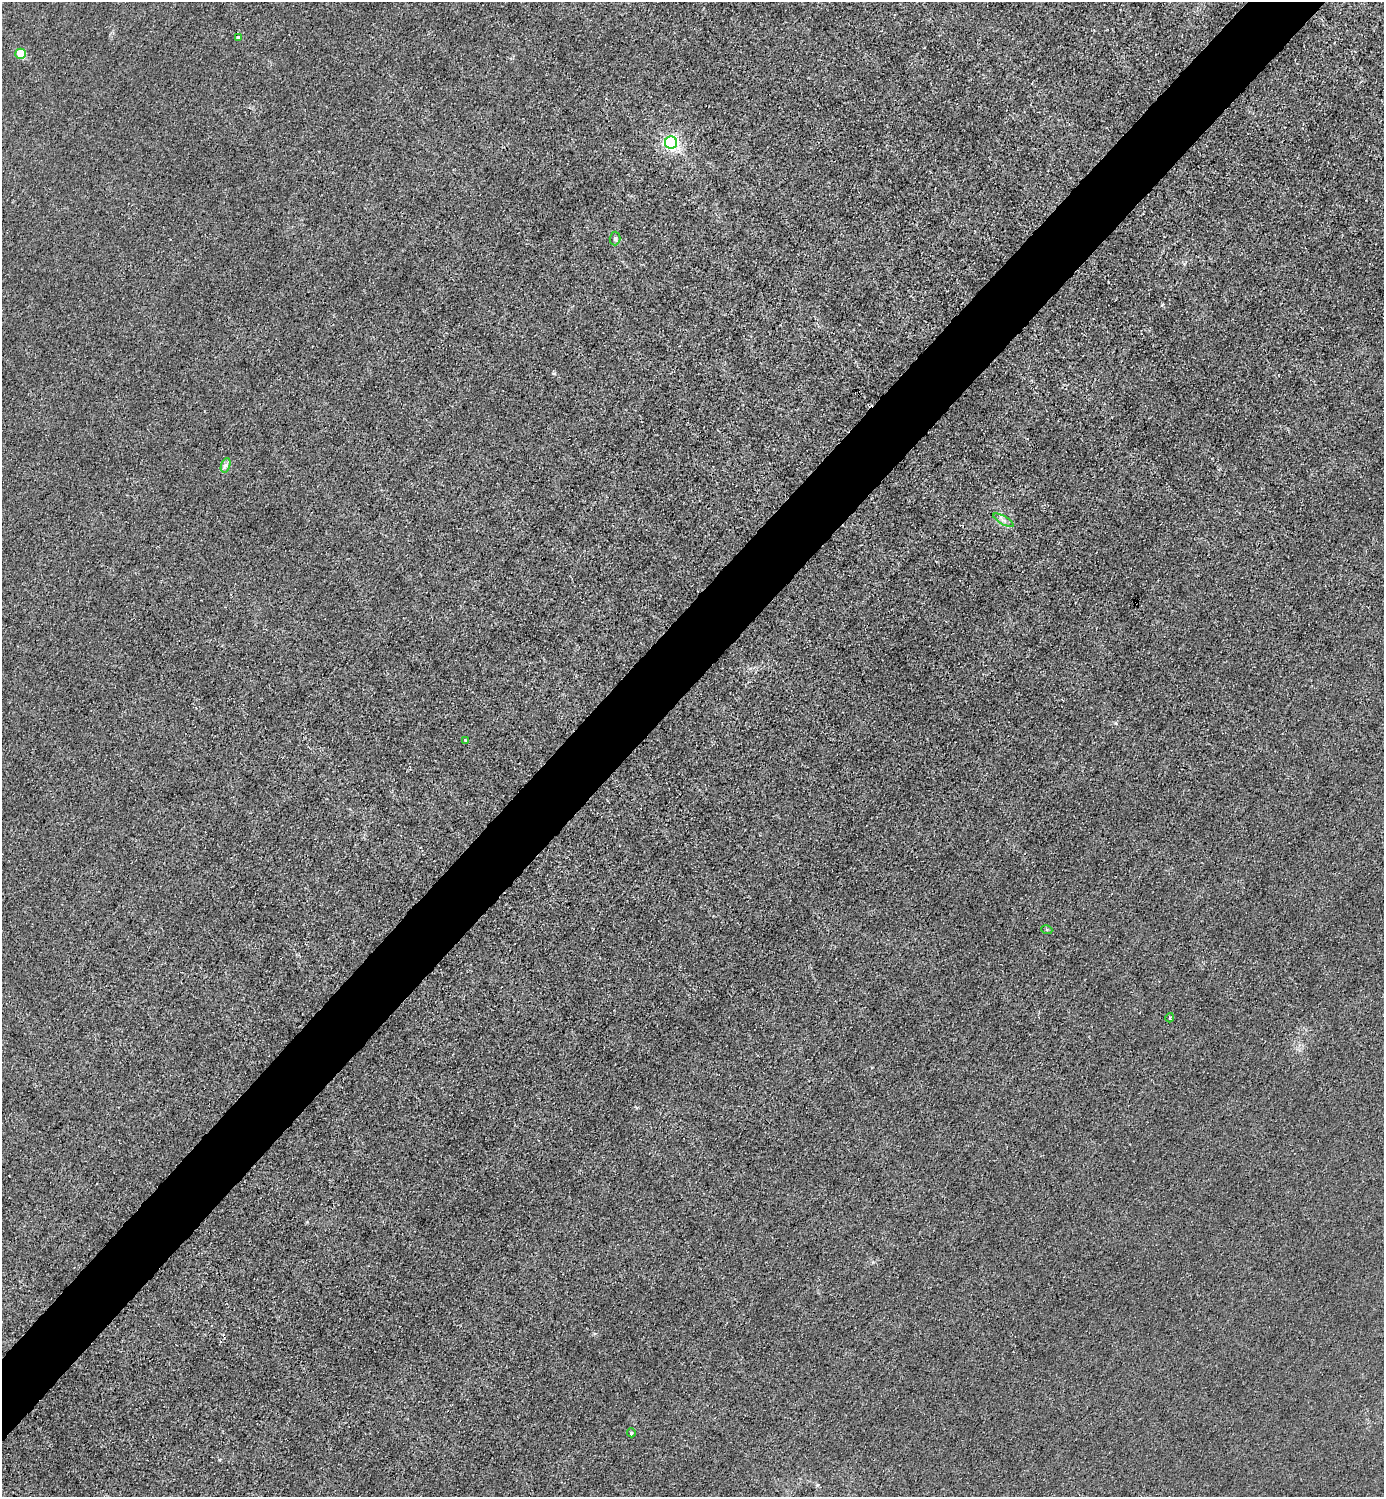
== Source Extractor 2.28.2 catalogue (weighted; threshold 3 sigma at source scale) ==
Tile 10 of 4 x 4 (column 2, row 3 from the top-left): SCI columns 1683-3064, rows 1498-2992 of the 5985 x 5985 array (HDU 1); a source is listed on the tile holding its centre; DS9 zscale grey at full resolution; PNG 1386 x 1499 px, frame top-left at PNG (2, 2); each listed source drawn as its Kron ellipse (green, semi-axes under 4 px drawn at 4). Shown black and unused: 5% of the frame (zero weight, under 3 of 4 exposures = <1% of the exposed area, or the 3 px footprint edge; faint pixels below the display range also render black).
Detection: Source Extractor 2.28.2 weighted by HDU 2 'WHT'; one run over the whole footprint, this tile lists its part. Background 0.0214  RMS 0.0062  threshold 0.028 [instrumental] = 3 sigma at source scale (4.5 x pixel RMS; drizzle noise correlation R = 1.50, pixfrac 1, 0.05/0.05 arcsec/px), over >= 5 px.
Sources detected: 10; all 10 listed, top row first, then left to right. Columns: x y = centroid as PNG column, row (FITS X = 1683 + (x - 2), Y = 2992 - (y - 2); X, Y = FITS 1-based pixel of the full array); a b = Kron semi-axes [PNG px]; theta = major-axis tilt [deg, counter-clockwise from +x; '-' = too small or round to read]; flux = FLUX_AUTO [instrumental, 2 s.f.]
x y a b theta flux
238 38 4 3 - 1.8
20 54 5 5 - 26
671 143 6 6 - 190
615 238 7 5 89 1.3
226 465 7 4 71 1.5
1003 520 11 3 -29 1.7
465 740 3 3 - 0.48
1047 930 5 3 - 0.66
1170 1018 4 3 - 0.8
631 1433 4 4 - 0.73